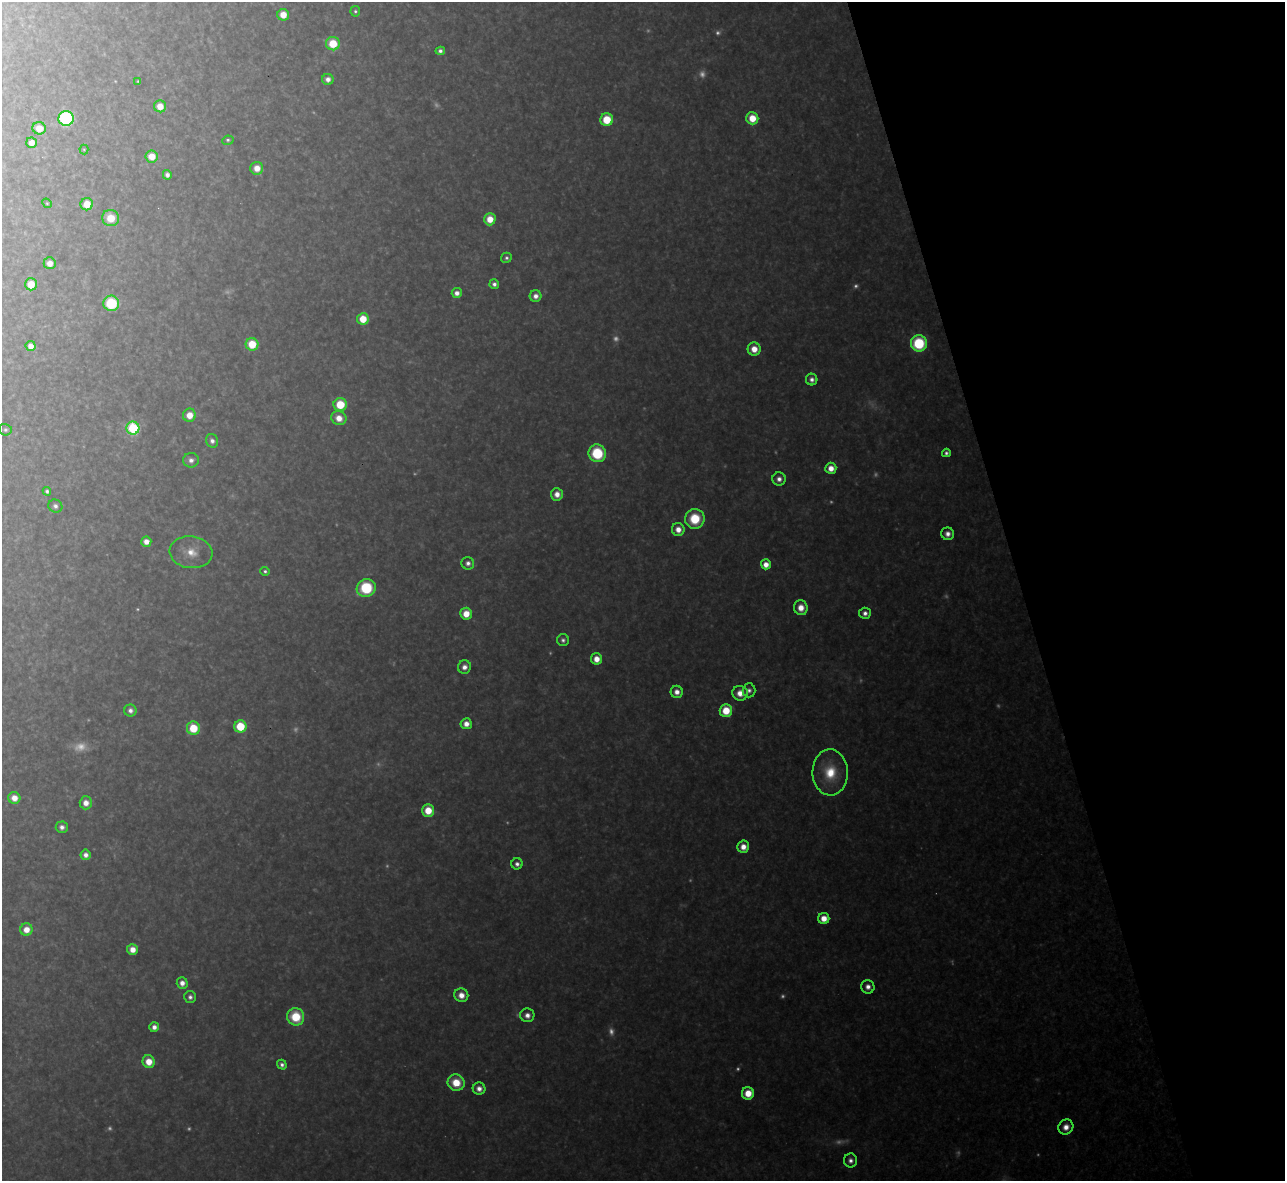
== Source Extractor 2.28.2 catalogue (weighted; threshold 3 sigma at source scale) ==
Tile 12 of 4 x 4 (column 4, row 3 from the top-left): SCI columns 3851-5133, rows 1321-2499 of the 5133 x 5115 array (HDU 1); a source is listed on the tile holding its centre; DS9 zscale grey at full resolution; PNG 1287 x 1183 px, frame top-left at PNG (2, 2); each listed source drawn as its Kron ellipse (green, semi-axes under 4 px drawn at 4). Shown black and unused: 21% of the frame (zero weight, under 3 of 4 exposures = <1% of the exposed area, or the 3 px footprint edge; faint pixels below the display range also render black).
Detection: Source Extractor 2.28.2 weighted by HDU 2 'WHT'; one run over the whole footprint, this tile lists its part. Background 0.317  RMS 0.019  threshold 0.0874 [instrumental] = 3 sigma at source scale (4.5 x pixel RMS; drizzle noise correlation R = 1.50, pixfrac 1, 0.05/0.05 arcsec/px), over >= 5 px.
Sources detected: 132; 36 too faint to see at this stretch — neither listed nor drawn; the other 96 listed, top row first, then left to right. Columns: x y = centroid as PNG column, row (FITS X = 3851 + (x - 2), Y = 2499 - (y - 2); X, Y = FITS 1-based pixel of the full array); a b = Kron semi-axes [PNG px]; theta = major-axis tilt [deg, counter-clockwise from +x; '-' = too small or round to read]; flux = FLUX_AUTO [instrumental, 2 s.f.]
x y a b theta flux
355 11 5 5 - 4.6
283 15 6 5 - 32
333 44 7 6 - 69
440 51 5 4 - 8.4
328 79 5 5 - 14
138 81 3 3 - 2.3
160 106 6 6 - 29
66 118 7 7 - 330
752 118 6 6 - 49
607 120 6 6 - 72
39 128 7 6 - 35
228 140 5 4 - 4.4
31 143 5 5 - 20
84 149 5 4 - 2.4
152 156 6 6 - 36
257 168 6 6 - 28
167 175 5 4 - 10
47 203 5 4 - 2.6
87 204 6 6 - 39
111 218 8 8 - 46
490 219 6 5 - 37
506 258 5 5 - 5.5
50 263 6 6 - 20
31 284 6 6 - 41
494 284 5 4 - 8.8
457 293 5 5 - 15
536 296 6 6 - 15
111 303 8 7 - 130
363 319 6 6 - 52
919 343 8 8 - 160
252 344 6 6 - 64
31 346 5 5 - 19
754 349 6 6 - 32
812 379 6 5 - 10
340 405 6 6 - 71
189 415 6 6 - 31
339 418 7 7 - 27
133 428 6 6 - 260
5 430 7 5 -13 5
212 441 7 6 - 11
597 453 9 8 - 120
946 453 4 4 - 6.6
191 460 8 7 - 13
831 468 5 5 - 26
779 479 6 6 - 13
47 491 4 4 - 5.4
557 494 6 6 - 20
55 506 7 6 - 8.5
695 519 10 9 - 87
678 529 6 6 - 22
948 534 6 6 - 15
146 542 5 5 - 18
191 552 21 16 -7 45
468 563 6 6 - 9.9
766 564 5 5 - 27
265 571 5 4 - 5.3
366 588 9 9 - 120
801 608 7 7 - 28
865 613 6 5 - 11
466 614 6 6 - 37
563 640 6 6 - 7.3
596 659 6 5 - 28
464 667 7 6 - 15
749 690 7 6 - 9.1
677 692 6 6 - 17
740 693 8 7 - 28
130 710 6 6 - 11
726 711 6 6 - 62
466 724 6 5 - 20
240 726 6 6 - 92
193 728 6 6 - 74
830 772 23 17 -88 85
14 798 6 6 - 26
86 803 6 6 - 20
428 810 6 6 - 50
62 827 6 5 - 11
743 847 6 6 - 23
86 855 5 5 - 13
517 864 5 5 - 8.5
824 918 5 5 - 32
26 930 6 6 - 28
132 950 5 5 - 24
182 983 5 5 - 17
868 987 7 6 - 15
461 995 7 6 - 25
190 997 6 6 - 8.3
527 1015 7 7 - 15
296 1017 9 8 - 87
154 1027 5 5 - 13
149 1062 6 6 - 37
282 1065 5 4 - 8.1
456 1083 8 8 - 56
479 1089 6 6 - 16
748 1093 6 6 - 45
1066 1127 8 7 - 21
850 1160 7 6 - 12